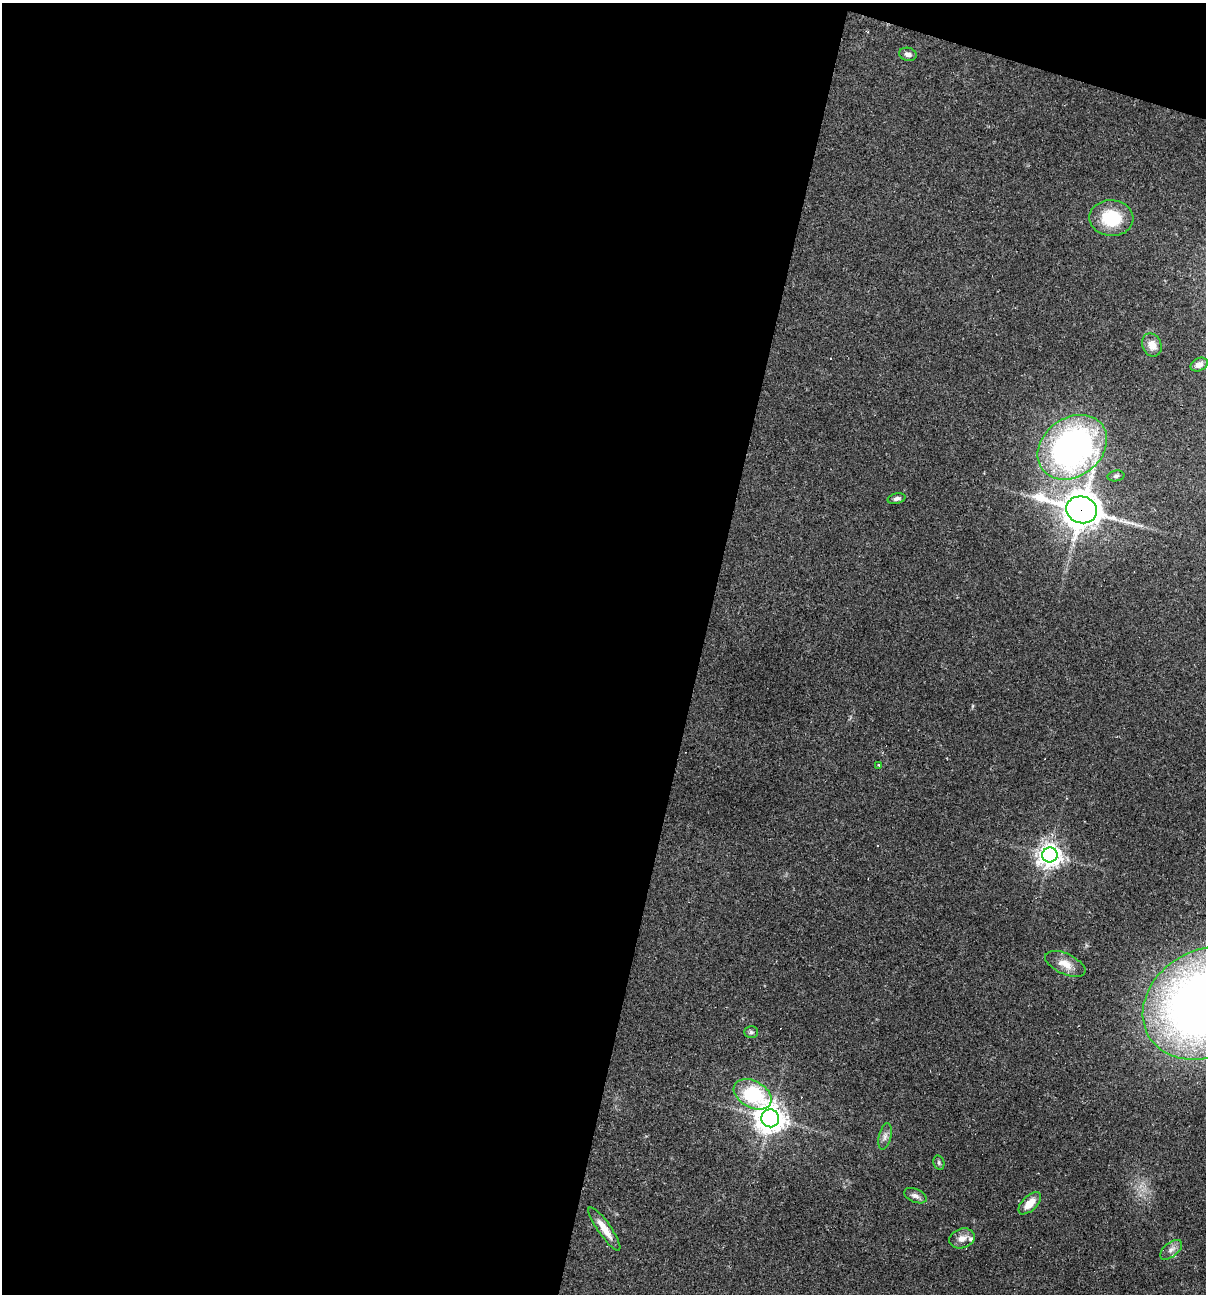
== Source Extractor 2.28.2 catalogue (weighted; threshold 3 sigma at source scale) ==
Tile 1 of 4 x 4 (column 1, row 1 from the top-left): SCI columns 248-1451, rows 3875-5166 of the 5183 x 5166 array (HDU 1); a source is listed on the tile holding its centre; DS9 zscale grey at full resolution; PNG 1208 x 1296 px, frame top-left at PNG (2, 3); each listed source drawn as its Kron ellipse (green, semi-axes under 4 px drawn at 4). Shown black and unused: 60% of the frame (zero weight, under 2 of 3 exposures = <1% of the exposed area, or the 3 px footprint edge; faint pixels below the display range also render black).
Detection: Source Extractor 2.28.2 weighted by HDU 2 'WHT'; one run over the whole footprint, this tile lists its part. Background 0.0497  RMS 0.0052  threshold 0.0232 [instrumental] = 3 sigma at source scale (4.5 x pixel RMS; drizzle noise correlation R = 1.50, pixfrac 1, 0.05/0.05 arcsec/px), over >= 5 px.
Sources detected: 26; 3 cosmic-ray / hot-pixel residue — neither listed nor drawn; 1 inside a brighter listed object's ellipse — not listed separately; the other 22 listed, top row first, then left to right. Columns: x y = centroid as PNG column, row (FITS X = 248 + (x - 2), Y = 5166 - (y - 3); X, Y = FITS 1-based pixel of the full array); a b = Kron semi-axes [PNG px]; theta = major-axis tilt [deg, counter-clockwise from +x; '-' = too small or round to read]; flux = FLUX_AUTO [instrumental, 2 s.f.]
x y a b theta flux
908 54 9 6 -11 2.2
1111 218 22 18 -4 22
1152 345 12 9 -67 4.8
1199 365 9 6 27 2.2
1072 447 37 29 36 190
1116 476 8 5 8 1.3
897 499 9 5 14 1.5
1082 510 15 13 -16 1100
879 765 4 3 - 0.92
1050 855 7 7 - 410
1065 964 21 10 -25 6.2
1205 1003 65 53 31 540
751 1032 7 5 0 1
753 1094 20 13 -29 37
770 1118 9 9 - 630
885 1136 13 6 77 2.3
939 1163 7 5 -76 1
915 1196 12 6 -23 2.2
1030 1203 14 7 45 6.2
604 1229 26 6 -55 6.9
962 1238 13 9 17 3.8
1171 1250 13 7 39 2.7
Overlapping masked pixels (flux is a lower limit): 1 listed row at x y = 1082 510
Isophote crosses this tile's border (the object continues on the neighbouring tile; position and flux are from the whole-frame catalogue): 1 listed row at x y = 1205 1003